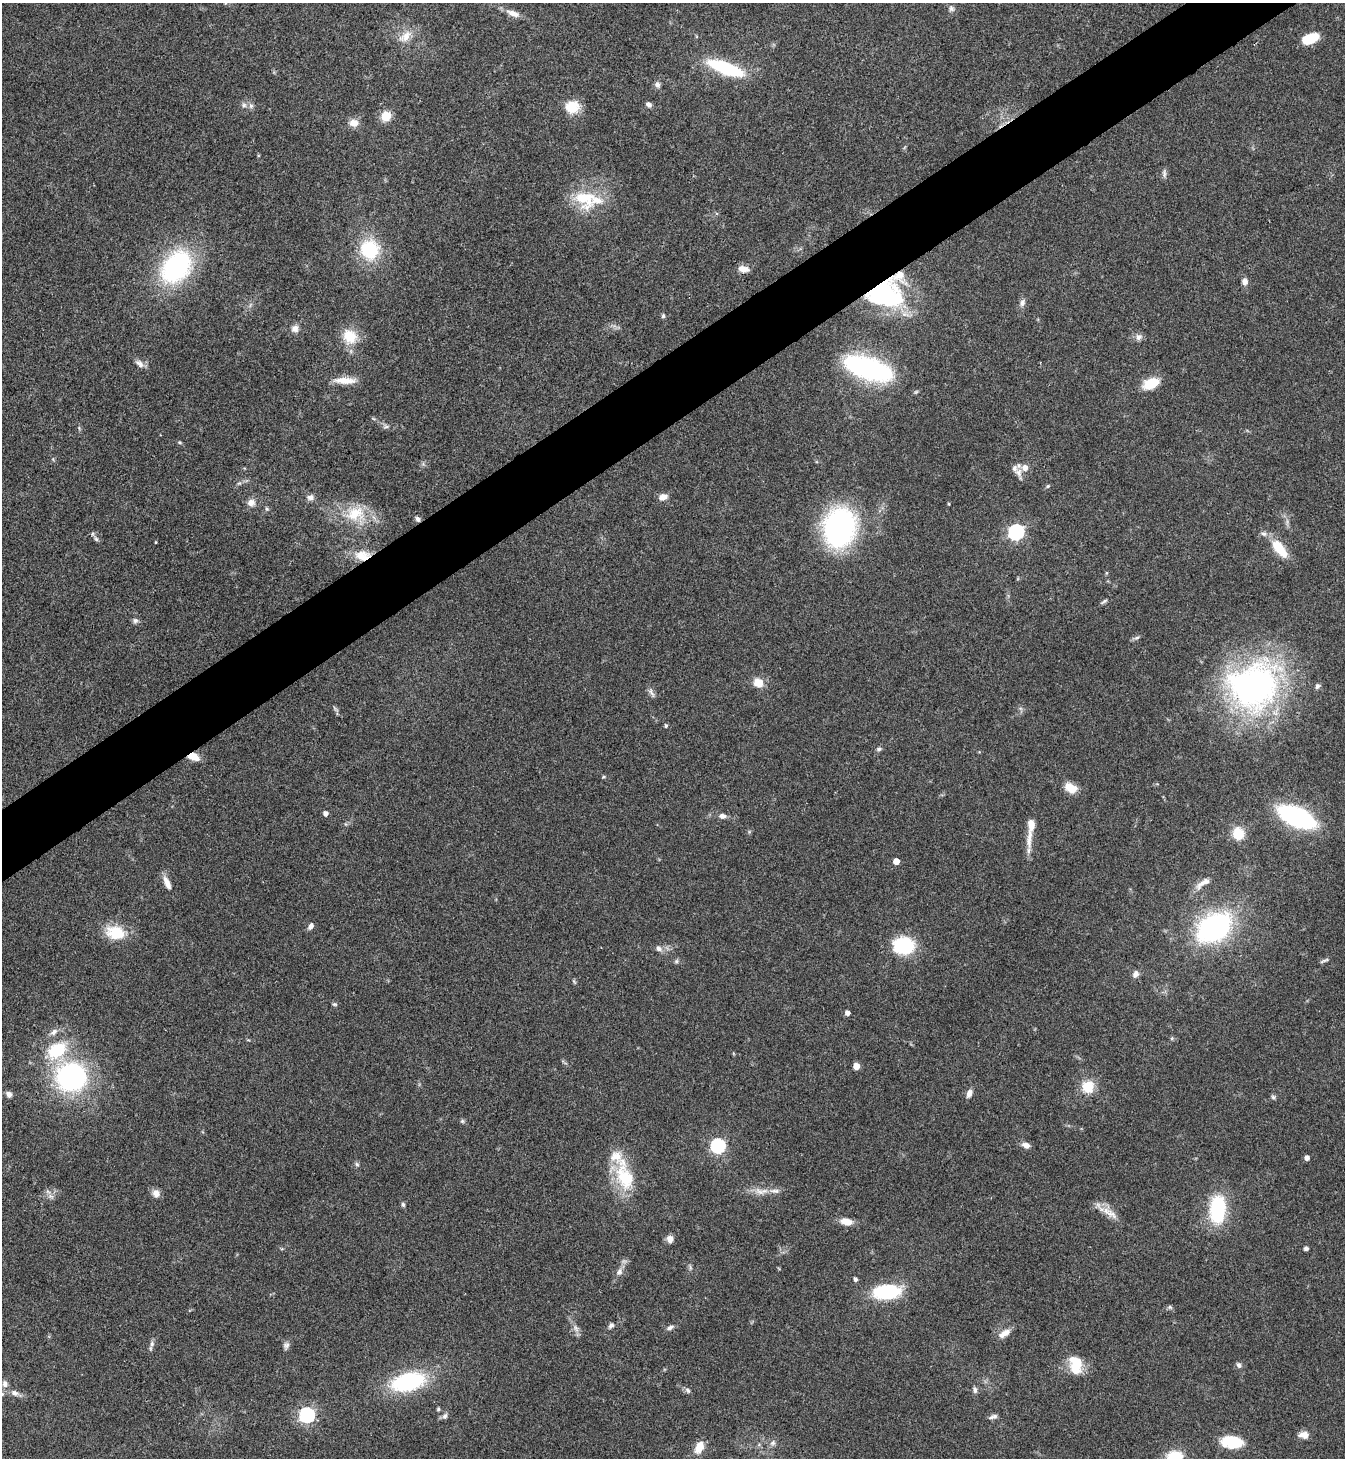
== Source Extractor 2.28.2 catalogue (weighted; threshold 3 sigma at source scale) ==
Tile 10 of 4 x 4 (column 2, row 3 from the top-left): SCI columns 1639-2981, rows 1459-2914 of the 5825 x 5833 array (HDU 1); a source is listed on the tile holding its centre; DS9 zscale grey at full resolution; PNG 1347 x 1460 px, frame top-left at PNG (2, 3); no overlay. Shown black and unused: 5% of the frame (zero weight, under 3 of 4 exposures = <1% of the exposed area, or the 3 px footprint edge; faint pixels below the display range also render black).
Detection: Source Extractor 2.28.2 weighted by HDU 2 'WHT'; one run over the whole footprint, this tile lists its part. Background 0.062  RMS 0.0053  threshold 0.024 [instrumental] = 3 sigma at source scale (4.5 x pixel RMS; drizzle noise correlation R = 1.50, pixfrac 1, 0.05/0.05 arcsec/px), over >= 5 px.
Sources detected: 138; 1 too faint to see at this stretch — not listed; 7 inside a brighter listed object's ellipse — not listed separately; the other 130 listed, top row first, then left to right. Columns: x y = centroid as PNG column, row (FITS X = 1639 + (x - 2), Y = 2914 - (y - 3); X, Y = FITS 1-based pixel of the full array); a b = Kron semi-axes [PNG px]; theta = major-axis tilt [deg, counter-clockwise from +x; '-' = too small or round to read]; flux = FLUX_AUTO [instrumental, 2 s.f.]
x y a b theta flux
951 8 9 7 -66 1.7
513 13 19 8 -21 4.3
405 36 22 12 38 7.1
1310 39 17 9 20 15
725 68 37 11 -21 40
657 85 8 7 - 1.9
648 104 7 5 -37 1.9
244 105 6 6 - 1.5
251 106 8 6 -64 1.6
572 107 16 14 11 11
386 116 11 10 - 7.5
354 123 10 8 -3 5.2
1164 173 12 5 -90 1.6
584 198 34 26 -34 25
369 250 18 17 - 34
176 267 30 21 51 93
744 269 13 7 -11 4.1
1245 282 9 7 -88 2.5
883 293 40 28 -4 80
1022 303 10 7 77 2.2
663 316 6 4 75 0.92
295 329 10 9 - 2.9
350 336 17 15 -46 14
1138 337 9 8 - 2.5
140 363 14 8 -41 2.9
868 368 39 16 -18 120
345 380 29 8 -1 7.8
1151 383 19 11 24 11
386 426 9 5 4 1.5
79 428 5 5 - 0.66
180 442 6 4 -21 0.69
1025 468 7 7 - 4.1
1019 472 20 7 -73 3.6
1048 486 6 4 28 0.8
310 497 10 7 8 2.4
663 497 10 7 19 3.9
251 503 10 9 - 3.6
949 504 4 3 - 0.46
267 509 6 4 -72 0.86
355 514 30 21 11 21
418 519 7 5 -63 1.5
839 528 31 25 74 130
1016 532 7 6 - 130
96 539 6 5 - 1.1
156 542 4 3 - 0.41
1279 548 25 11 -51 13
362 555 21 13 -1 11
1106 573 5 3 - 0.52
1104 601 10 4 31 1.1
135 620 7 7 - 1.5
1137 638 8 4 19 1.2
758 683 10 9 - 7.2
1253 686 64 57 24 170
1317 686 7 6 - 1.4
651 693 15 5 -60 1.8
666 726 5 5 - 0.93
879 749 7 5 27 1.2
193 757 13 8 -18 6
603 777 5 3 - 0.56
1071 788 15 10 -31 7.6
325 813 5 4 - 2.5
722 816 9 7 -6 2.4
1297 817 28 13 -25 110
1238 833 6 6 - 28
1029 839 33 7 85 7.1
896 861 5 5 - 5.7
167 883 18 7 -66 4.5
1203 883 24 8 35 4.4
311 926 8 5 57 2.2
1214 927 22 16 33 140
115 932 25 17 -12 15
904 945 14 12 -3 49
659 948 9 7 -21 2.4
1324 960 13 3 21 1.1
676 961 6 5 - 0.99
1136 974 9 7 62 2.7
574 981 8 4 -58 0.76
335 1004 7 5 -1 0.88
847 1013 4 4 - 2.9
57 1050 34 23 37 28
856 1066 5 5 - 6
71 1077 24 23 - 100
1088 1087 12 12 - 12
969 1093 10 6 66 2.8
9 1094 8 7 - 2.2
1273 1097 6 6 - 1.1
462 1121 6 5 - 0.88
1026 1145 10 7 -22 3.1
718 1146 6 6 - 97
1307 1158 4 4 - 2.4
357 1164 6 5 - 1
624 1176 46 21 -75 27
759 1191 16 8 -27 4.3
774 1191 16 6 -3 3.2
156 1193 10 9 - 3.3
50 1196 9 5 -31 1.7
403 1204 6 5 - 1
1218 1209 25 13 87 46
1111 1214 22 10 -40 6.2
846 1221 13 7 -10 6.2
670 1239 10 7 -67 3
1306 1248 4 4 - 1.9
690 1268 9 3 -84 0.96
619 1272 10 8 51 2.5
855 1279 5 4 - 1.4
887 1292 17 9 4 61
1170 1307 7 5 -22 1
611 1325 8 6 55 1.6
670 1327 9 6 24 1.7
576 1328 11 6 -65 2.4
1004 1333 16 7 32 4.7
152 1344 11 5 77 1.8
286 1346 11 7 65 1.9
1076 1365 20 13 -84 15
1239 1365 9 6 -63 1.5
408 1382 31 16 14 60
5 1384 10 8 -76 2.6
688 1390 9 5 -46 1.4
975 1390 8 5 -75 1.5
15 1393 14 7 -23 3.4
2 1394 7 5 22 1
438 1409 4 4 - 0.82
307 1415 7 6 - 130
445 1416 8 6 61 1.7
993 1417 11 5 15 1.9
1304 1435 12 7 -3 3.9
1232 1442 24 13 -6 17
773 1443 9 7 45 2
699 1447 14 9 65 7.3
1174 1458 12 9 29 29
Overlapping masked pixels (flux is a lower limit): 4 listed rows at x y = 883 293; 418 519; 362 555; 193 757
Isophote crosses this tile's border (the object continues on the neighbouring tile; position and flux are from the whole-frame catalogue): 2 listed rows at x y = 2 1394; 1174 1458